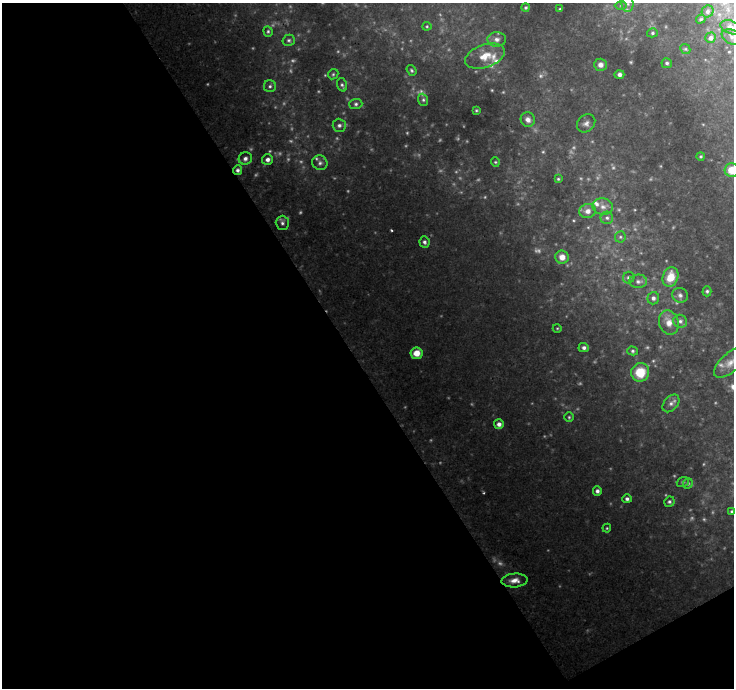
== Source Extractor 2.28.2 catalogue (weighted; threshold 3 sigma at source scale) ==
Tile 3 of 2 x 2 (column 1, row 2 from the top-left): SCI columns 1-732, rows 34-719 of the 1464 x 1443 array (HDU 1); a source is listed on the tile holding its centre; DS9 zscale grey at full resolution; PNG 736 x 690 px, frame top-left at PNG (2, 3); each listed source drawn as its Kron ellipse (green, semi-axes under 4 px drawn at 4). Shown black and unused: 49% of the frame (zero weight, under 2 of 3 exposures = <1% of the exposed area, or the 3 px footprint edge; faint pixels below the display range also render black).
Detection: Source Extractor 2.28.2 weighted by HDU 2 'WHT'; one run over the whole footprint, this tile lists its part. Background 0.0769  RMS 0.0067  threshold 0.0301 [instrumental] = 3 sigma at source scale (4.5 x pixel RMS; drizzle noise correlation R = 1.50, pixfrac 1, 0.0396/0.0396 arcsec/px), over >= 5 px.
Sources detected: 86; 12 too faint to see at this stretch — neither listed nor drawn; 5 inside a brighter listed object's ellipse — not listed separately; the other 69 listed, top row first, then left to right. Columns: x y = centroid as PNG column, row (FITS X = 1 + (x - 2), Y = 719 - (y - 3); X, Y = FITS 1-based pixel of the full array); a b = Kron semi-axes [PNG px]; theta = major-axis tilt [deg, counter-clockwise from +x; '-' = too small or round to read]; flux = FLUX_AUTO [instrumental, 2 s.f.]
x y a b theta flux
628 4 8 6 89 2.1
621 6 6 4 0 0.98
526 8 4 4 - 1
560 9 3 3 - 0.73
708 11 6 5 - 1.6
701 19 5 3 - 0.9
427 26 4 4 - 0.74
730 27 10 6 -23 3.3
268 31 5 4 - 1
652 33 5 4 - 1.1
732 37 11 7 -23 3.2
710 38 5 5 - 2.4
497 39 9 7 2 2.9
289 40 6 5 - 1.2
685 49 5 4 - 0.88
485 56 21 11 19 9.4
667 63 5 5 - 1.3
600 65 6 6 - 3.1
412 70 6 4 -54 0.99
333 74 5 4 - 0.92
619 75 5 4 - 2
342 85 7 5 -72 1.3
270 86 6 6 - 1.5
423 100 6 5 - 1.1
356 104 6 5 - 1.4
476 110 4 3 - 0.67
528 120 7 7 - 2.9
586 123 10 8 45 2.6
339 125 6 6 - 1.9
701 156 4 3 - 0.76
245 159 6 6 - 2.3
267 160 5 5 - 2.5
495 162 5 4 - 0.82
320 163 7 7 - 2.3
237 170 5 4 - 1.5
732 170 7 7 - 10
558 179 4 4 - 0.78
603 207 10 8 -10 3.5
588 211 8 7 - 4.2
607 218 6 6 - 1.7
282 223 7 6 - 1.9
620 237 5 5 - 1.1
424 242 6 5 - 1.6
562 257 6 6 - 5.9
670 277 10 7 70 11
629 278 6 5 - 1.7
638 281 9 6 3 2.3
707 291 5 4 - 1
680 295 8 7 - 2
653 298 6 6 - 1.9
680 321 7 6 - 1.9
669 322 12 9 -73 6
557 328 4 3 - 0.52
584 348 5 4 - 1.9
633 351 5 4 - 1
417 353 6 6 - 7.2
730 362 20 9 42 6.9
640 372 9 9 - 15
671 403 10 7 50 2.6
569 417 5 4 - 0.87
499 424 5 5 - 2.8
683 482 6 4 21 1.1
688 484 6 4 68 1.2
597 491 4 4 - 2
627 499 4 4 - 1.7
669 502 5 5 - 1.3
732 511 4 4 - 1
607 528 4 4 - 0.63
515 580 13 7 3 4.6
Overlapping masked pixels (flux is a lower limit): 1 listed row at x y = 237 170
Isophote crosses this tile's border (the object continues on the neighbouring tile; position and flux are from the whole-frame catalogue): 4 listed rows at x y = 628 4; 732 37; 732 170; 730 362